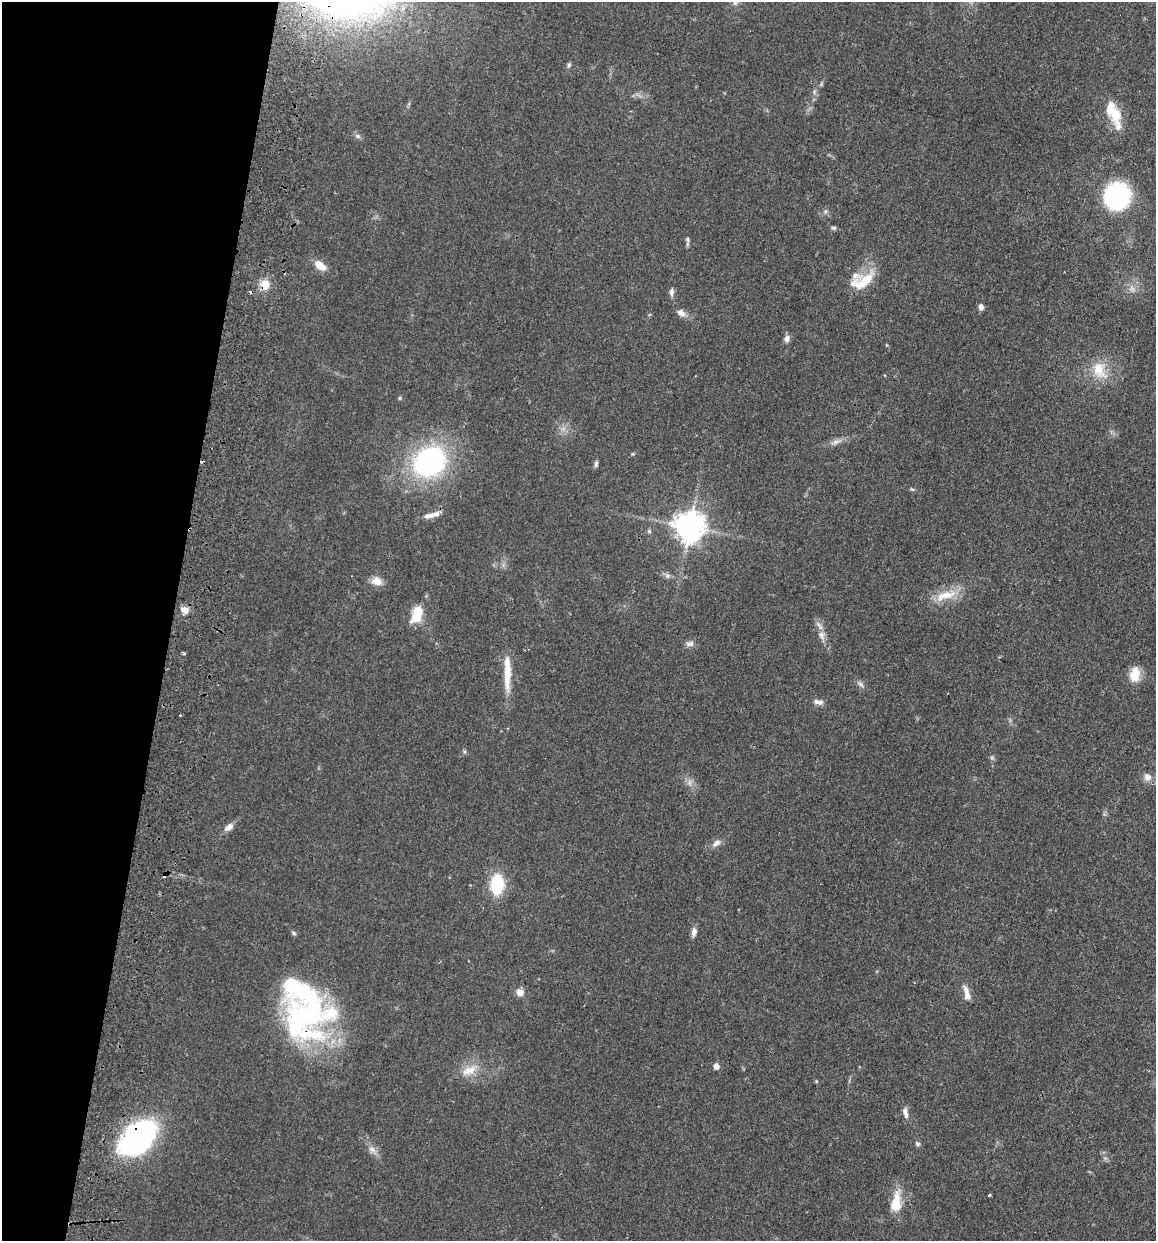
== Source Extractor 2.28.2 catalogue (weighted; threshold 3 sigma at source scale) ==
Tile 9 of 4 x 4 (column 1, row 3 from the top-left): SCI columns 175-1328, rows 1252-2490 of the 5081 x 4981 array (HDU 1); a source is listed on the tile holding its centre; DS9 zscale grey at full resolution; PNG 1158 x 1243 px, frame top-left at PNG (2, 2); no overlay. Shown black and unused: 15% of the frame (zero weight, under 2 of 3 exposures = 3% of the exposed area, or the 3 px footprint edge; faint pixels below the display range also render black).
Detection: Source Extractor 2.28.2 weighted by HDU 2 'WHT'; one run over the whole footprint, this tile lists its part. Background 0.0478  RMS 0.0068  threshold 0.0307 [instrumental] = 3 sigma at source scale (4.5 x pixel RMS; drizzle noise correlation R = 1.50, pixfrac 1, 0.05/0.05 arcsec/px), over >= 5 px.
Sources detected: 68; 3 cosmic-ray / hot-pixel residue — not listed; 9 inside a brighter listed object's ellipse — not listed separately; the other 56 listed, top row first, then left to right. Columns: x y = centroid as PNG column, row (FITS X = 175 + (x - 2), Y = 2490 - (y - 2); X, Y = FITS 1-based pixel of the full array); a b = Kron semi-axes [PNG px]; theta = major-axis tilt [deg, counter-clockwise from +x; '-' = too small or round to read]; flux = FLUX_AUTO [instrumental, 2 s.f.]
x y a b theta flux
569 65 7 5 68 1.2
814 92 7 5 79 1.5
1115 114 37 12 -77 16
358 136 8 5 -27 1.8
1117 196 19 18 - 100
825 211 6 4 -72 1.2
834 228 7 5 -14 1.2
687 239 8 4 -89 1.2
320 266 15 8 -40 7.5
864 282 29 15 40 17
265 284 10 9 - 9.2
1132 289 7 4 18 2
671 292 10 6 89 2.4
981 307 7 5 -76 2.6
681 313 12 8 -31 3.6
787 339 9 6 83 2.8
1099 369 24 16 -72 15
399 398 6 4 -90 0.78
836 442 10 6 27 2.7
430 462 35 29 30 120
596 464 8 5 74 1.5
912 489 6 4 -18 0.85
430 515 18 7 13 5.3
689 527 9 9 - 990
649 531 6 6 - 1.1
668 576 7 6 - 1.6
376 581 14 10 -14 5.7
945 595 32 11 17 14
185 610 11 8 -26 4
417 614 22 12 70 15
821 635 12 8 -75 4.2
690 644 10 7 21 2.7
184 653 5 3 - 0.99
507 674 43 10 89 15
1135 675 18 12 81 10
860 684 9 5 -37 1.9
820 702 8 7 - 2.4
180 715 3 3 - 0.83
992 757 7 4 0 1.1
1147 777 12 10 -46 4.1
229 827 13 7 38 4.1
716 843 13 7 33 3.4
497 884 13 9 86 44
694 932 11 6 80 3.1
293 933 6 5 - 1.1
965 990 14 7 -72 3.7
520 992 9 8 - 4.6
305 1014 67 51 88 150
716 1066 5 5 - 4.6
469 1070 22 11 22 9.9
905 1113 16 6 -76 3.4
138 1138 38 21 42 150
917 1144 7 6 - 1.3
372 1150 11 6 -37 3.4
989 1195 3 3 - 0.77
896 1202 28 12 83 14
Overlapping masked pixels (flux is a lower limit): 3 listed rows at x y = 265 284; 305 1014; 138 1138